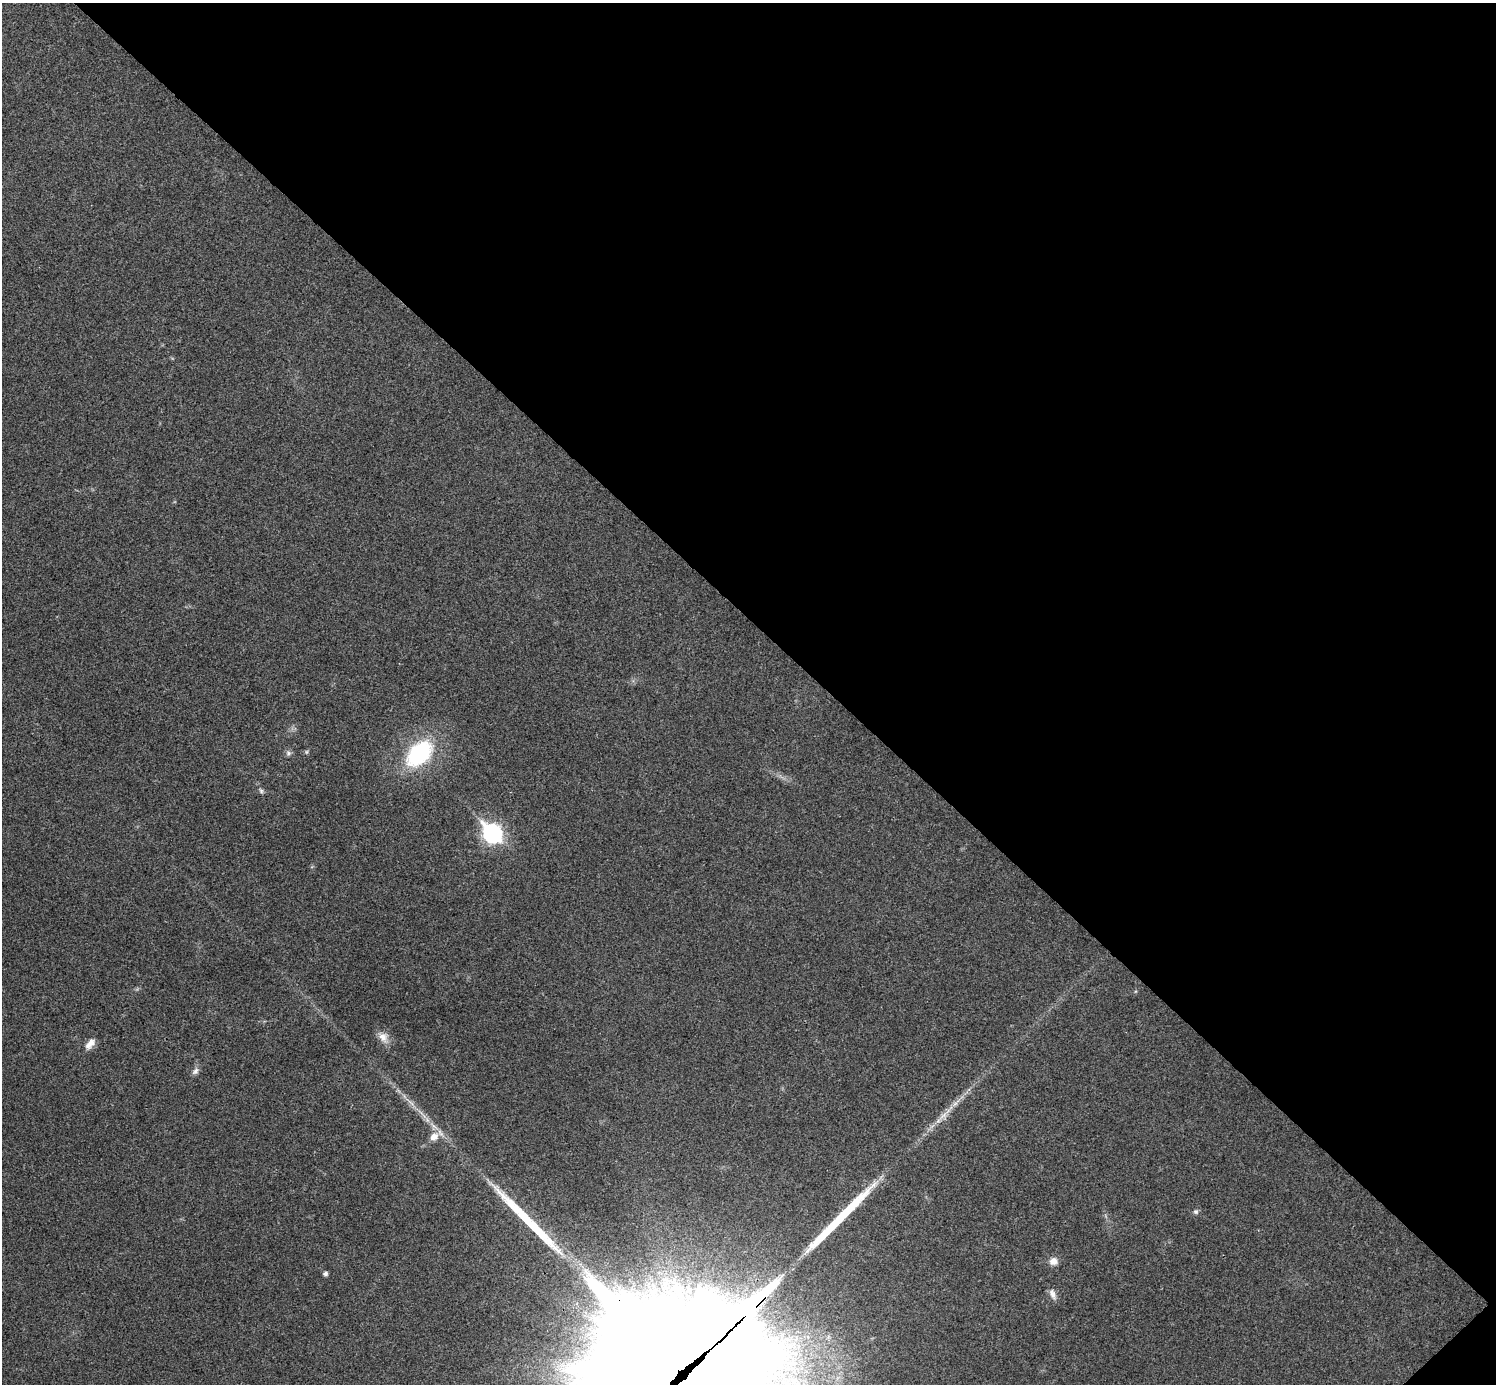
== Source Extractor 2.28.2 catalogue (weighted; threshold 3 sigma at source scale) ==
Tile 8 of 4 x 4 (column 4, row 2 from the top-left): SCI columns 4485-5978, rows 2922-4303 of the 5985 x 5985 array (HDU 1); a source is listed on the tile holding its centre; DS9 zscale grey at full resolution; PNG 1498 x 1386 px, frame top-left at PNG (2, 3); no overlay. Shown black and unused: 45% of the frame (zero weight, under 3 of 4 exposures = <1% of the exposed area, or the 3 px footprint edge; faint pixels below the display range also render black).
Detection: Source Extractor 2.28.2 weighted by HDU 2 'WHT'; one run over the whole footprint, this tile lists its part. Background 0.022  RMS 0.0054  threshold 0.0242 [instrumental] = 3 sigma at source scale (4.5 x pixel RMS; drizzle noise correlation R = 1.50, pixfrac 1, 0.05/0.05 arcsec/px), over >= 5 px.
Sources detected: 21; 4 inside a brighter object's white glare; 3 long thin detections or spike segments (spike, bleed or trail) — not listed; the other 14 listed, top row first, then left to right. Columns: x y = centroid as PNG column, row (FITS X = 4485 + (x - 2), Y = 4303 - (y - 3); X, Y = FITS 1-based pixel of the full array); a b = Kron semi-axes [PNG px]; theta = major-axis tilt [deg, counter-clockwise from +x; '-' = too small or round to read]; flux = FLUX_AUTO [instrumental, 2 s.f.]
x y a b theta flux
306 752 6 4 89 0.71
288 753 7 7 - 1.4
419 753 29 19 44 53
261 791 8 5 -54 1.1
492 833 10 8 -46 190
383 1037 17 11 -58 4.9
90 1044 16 8 50 4
195 1071 10 7 51 2
434 1137 13 10 44 5.5
1196 1212 7 6 - 1.2
1053 1261 11 9 18 3.6
325 1274 5 4 - 1.6
1053 1294 16 7 -66 2.9
674 1366 84 60 -40 24000
Overlapping masked pixels (flux is a lower limit): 1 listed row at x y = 674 1366
Isophote crosses this tile's border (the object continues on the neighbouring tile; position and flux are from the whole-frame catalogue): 1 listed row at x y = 674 1366